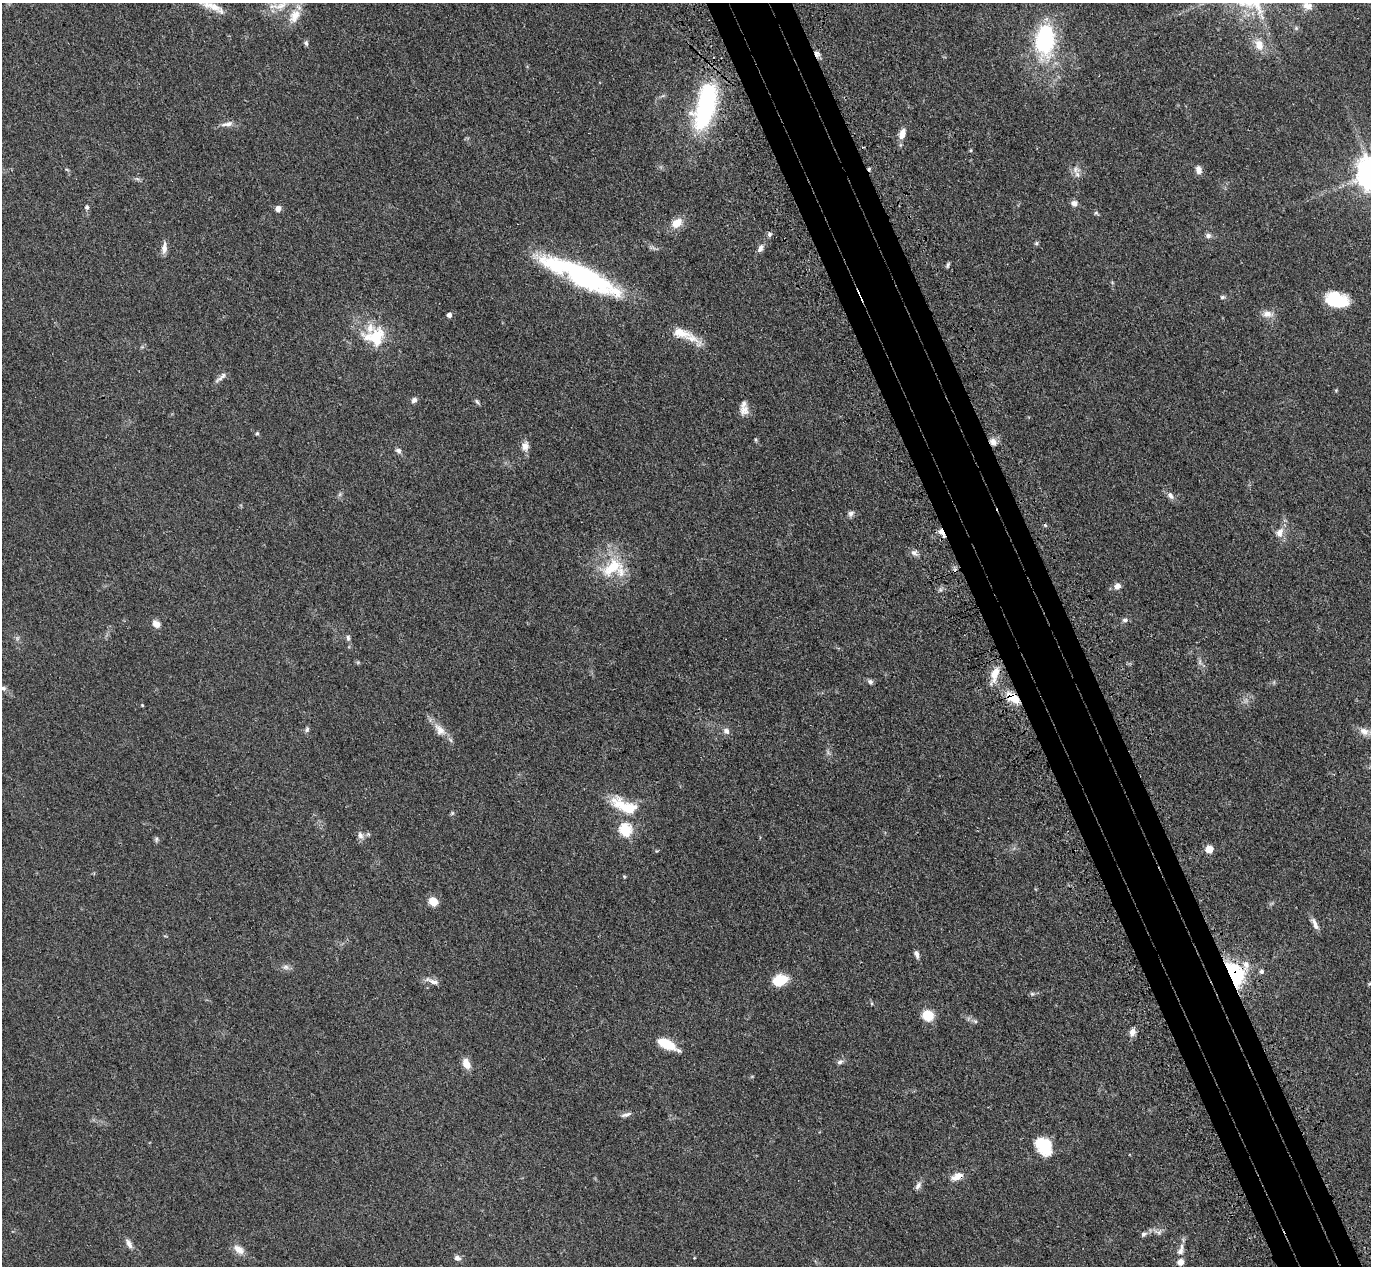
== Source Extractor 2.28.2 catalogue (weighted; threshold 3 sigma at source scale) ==
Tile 6 of 4 x 4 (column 2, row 2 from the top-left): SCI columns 1457-2825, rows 2884-4147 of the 5650 x 5635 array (HDU 1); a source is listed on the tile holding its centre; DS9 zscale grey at full resolution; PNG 1373 x 1268 px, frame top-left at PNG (2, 3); no overlay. Shown black and unused: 6% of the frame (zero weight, under 3 of 4 exposures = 6% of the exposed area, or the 3 px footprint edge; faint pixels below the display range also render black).
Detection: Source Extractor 2.28.2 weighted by HDU 2 'WHT'; one run over the whole footprint, this tile lists its part. Background 0.0388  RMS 0.0049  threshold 0.0222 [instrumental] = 3 sigma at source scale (4.5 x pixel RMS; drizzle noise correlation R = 1.50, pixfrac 1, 0.05/0.05 arcsec/px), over >= 5 px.
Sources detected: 101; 1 inside a brighter object's white glare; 2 cosmic-ray / hot-pixel residue — not listed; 3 inside a brighter listed object's ellipse — not listed separately; the other 95 listed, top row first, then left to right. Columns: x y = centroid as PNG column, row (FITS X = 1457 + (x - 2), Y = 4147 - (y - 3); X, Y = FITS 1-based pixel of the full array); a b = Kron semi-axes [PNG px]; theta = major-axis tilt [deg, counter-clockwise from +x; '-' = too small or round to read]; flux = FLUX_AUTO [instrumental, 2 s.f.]
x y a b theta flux
212 6 35 11 -20 9.4
281 6 22 8 17 7
1307 6 14 10 -29 3.9
295 16 21 14 60 7.7
1296 28 5 5 - 0.72
1045 40 40 23 86 45
306 43 8 5 -79 0.98
1259 45 15 12 -69 5.9
817 54 9 7 -50 1.7
706 105 49 19 76 68
227 124 18 6 9 2.8
902 134 12 7 71 4.4
971 150 5 3 - 0.45
1076 170 10 8 -13 2.7
1199 170 10 7 -76 2.7
1074 203 7 7 - 2.3
87 207 6 5 - 1.1
278 209 5 5 - 3.1
1096 213 6 4 -17 0.74
677 223 14 10 32 6
769 234 7 6 - 1
1208 236 8 7 - 1.5
1036 243 5 5 - 0.77
164 248 15 7 86 2.7
760 248 12 6 62 2.1
948 265 8 4 73 0.81
580 275 83 18 -25 90
1222 297 7 5 1 0.88
1336 300 23 14 -11 19
1267 314 13 9 3 3.6
449 315 4 4 - 2
681 333 27 12 -13 8
375 337 26 21 5 18
221 377 20 5 42 2
1336 390 4 4 - 0.47
414 400 8 6 43 1.6
477 402 8 4 -61 0.88
744 410 14 13 - 3.9
257 433 5 5 - 0.65
993 442 10 8 -48 3
525 446 13 10 85 3.2
398 451 8 6 -48 1.5
1170 495 10 7 -52 2.1
851 513 9 7 38 1.5
942 533 13 5 -59 3.4
1280 533 12 8 68 3.9
914 553 10 8 -37 2
612 567 35 18 35 17
1117 586 8 7 - 2.7
1125 620 7 5 15 1.3
156 624 10 8 -31 3.3
348 638 8 5 -87 1.1
1200 662 7 4 72 0.97
995 674 20 10 74 7.1
870 682 7 6 - 1.2
3 688 8 6 -18 1.5
1013 698 18 10 -35 9.3
142 705 3 3 - 0.5
307 729 8 6 80 1.1
440 730 20 11 -48 5.5
726 731 8 6 -44 2.1
1364 731 14 9 -30 3.6
625 806 36 14 -23 17
452 813 6 4 45 0.66
625 830 6 6 - 49
360 835 10 7 -64 2
156 839 7 5 82 0.91
1209 849 5 5 - 13
433 901 10 9 - 5.4
1315 924 18 6 -66 2.6
917 955 10 5 -73 1.7
1246 965 13 8 -88 3.7
286 967 9 7 0 1.7
1261 971 5 5 - 1.4
1232 975 8 6 -65 370
780 980 11 8 17 18
432 981 20 6 -20 2.6
1032 994 7 4 -19 0.72
927 1015 9 8 - 13
975 1021 6 4 -44 0.78
1132 1032 11 7 74 2.5
667 1044 20 8 -26 13
840 1062 8 6 28 1.4
466 1064 10 7 -66 5.6
626 1115 14 5 17 1.8
1043 1144 19 15 83 13
957 1176 16 8 22 4.4
918 1186 12 7 58 2
1159 1232 9 5 25 1.5
1143 1234 8 6 31 1.4
129 1244 12 6 -63 2.4
239 1249 15 9 -34 4.1
1180 1251 11 8 54 2.5
457 1258 8 6 -18 1.9
1180 1262 7 7 - 3.5
Overlapping masked pixels (flux is a lower limit): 6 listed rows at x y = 817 54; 993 442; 942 533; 1013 698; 1232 975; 957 1176
Isophote crosses this tile's border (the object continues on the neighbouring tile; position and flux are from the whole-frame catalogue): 4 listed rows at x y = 212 6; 281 6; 1307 6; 3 688